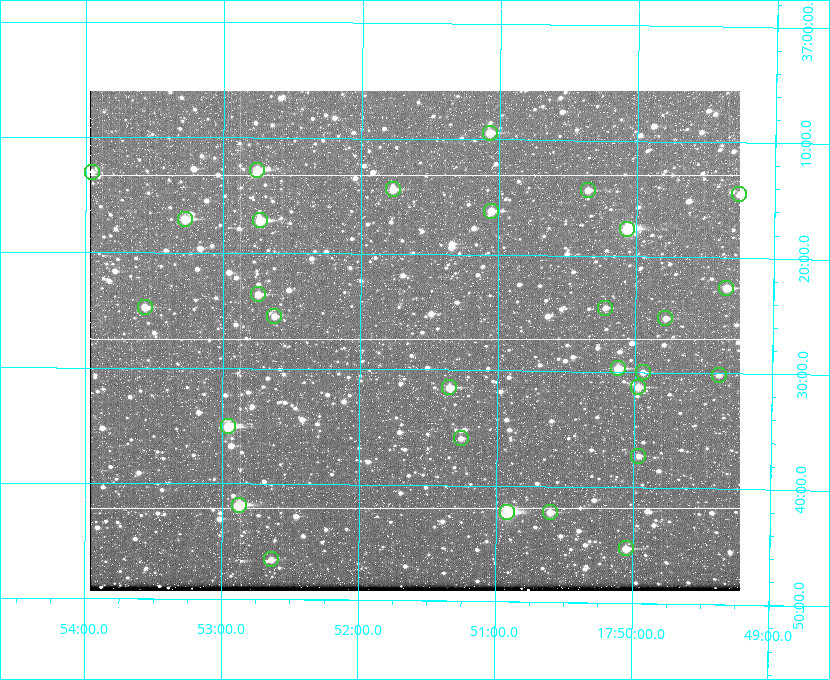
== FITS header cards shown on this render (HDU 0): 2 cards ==
NAXIS1  =                  650
NAXIS2  =                  500

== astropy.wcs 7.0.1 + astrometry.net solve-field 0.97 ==
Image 650 x 500 px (HDU 0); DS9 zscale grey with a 90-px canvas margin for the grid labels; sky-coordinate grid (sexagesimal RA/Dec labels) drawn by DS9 from the SOLVED WCS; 29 Tycho-2 reference stars matched to detected sources circled (green)
Header WCS: none
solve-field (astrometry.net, Tycho-2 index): SOLVED blind (the file carries no WCS)
Solved WCS: RA---TAN-SIP/DEC--TAN-SIP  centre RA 17:51:36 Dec +37:27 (267.90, +37.46 deg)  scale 5.2 arcsec/px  FOV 56.3' x 43.3'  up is +179 deg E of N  parity flipped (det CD > 0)
(file carries no celestial WCS; the grid is the blind solution)
Tycho-2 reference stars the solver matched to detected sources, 29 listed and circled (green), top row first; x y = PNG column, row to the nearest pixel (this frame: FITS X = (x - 90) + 1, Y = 500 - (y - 91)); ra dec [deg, ICRS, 3 dp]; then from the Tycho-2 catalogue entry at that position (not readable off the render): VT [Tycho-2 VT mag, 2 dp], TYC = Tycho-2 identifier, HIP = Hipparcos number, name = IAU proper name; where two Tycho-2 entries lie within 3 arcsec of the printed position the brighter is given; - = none
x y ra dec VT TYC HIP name
490 133 267.768 +37.157 9.98 2620-745-1 - -
257 170 268.189 +37.213 9.71 2620-542-1 - -
92 172 268.489 +37.217 11.29 2620-732-1 - -
393 189 267.943 +37.240 10.39 2620-505-1 - -
588 190 267.589 +37.238 11.09 2619-212-1 - -
739 194 267.316 +37.242 12.03 2619-611-1 - -
491 211 267.764 +37.270 10.17 2620-784-1 - -
185 219 268.319 +37.285 9.88 2620-536-1 - -
260 220 268.183 +37.286 8.98 2620-786-1 87506 -
627 229 267.517 +37.293 8.96 2619-379-1 - -
726 288 267.335 +37.377 10.60 2619-634-1 - -
258 294 268.186 +37.393 10.44 2620-175-1 - -
145 307 268.392 +37.412 10.60 2620-800-1 - -
605 308 267.555 +37.408 11.50 2619-358-1 - -
274 316 268.156 +37.424 11.25 2620-712-1 - -
665 318 267.445 +37.422 11.17 2619-451-1 - -
618 368 267.531 +37.495 10.07 2619-274-1 - -
643 372 267.485 +37.500 11.33 2619-40-1 - -
719 375 267.347 +37.503 12.15 3088-638-1 - -
449 387 267.836 +37.525 9.96 3089-889-1 - -
638 387 267.494 +37.522 10.35 3088-270-1 - -
228 426 268.239 +37.584 8.64 3089-755-1 - -
461 438 267.815 +37.598 11.54 3089-1081-1 - -
638 456 267.491 +37.621 11.40 3088-1284-1 - -
239 505 268.219 +37.697 8.93 3089-671-1 - -
507 512 267.730 +37.705 8.13 3089-1203-1 87349 -
550 512 267.652 +37.703 11.04 3089-693-1 - -
626 548 267.512 +37.755 10.10 3089-2332-1 - -
271 559 268.159 +37.775 11.22 3089-2245-1 - -